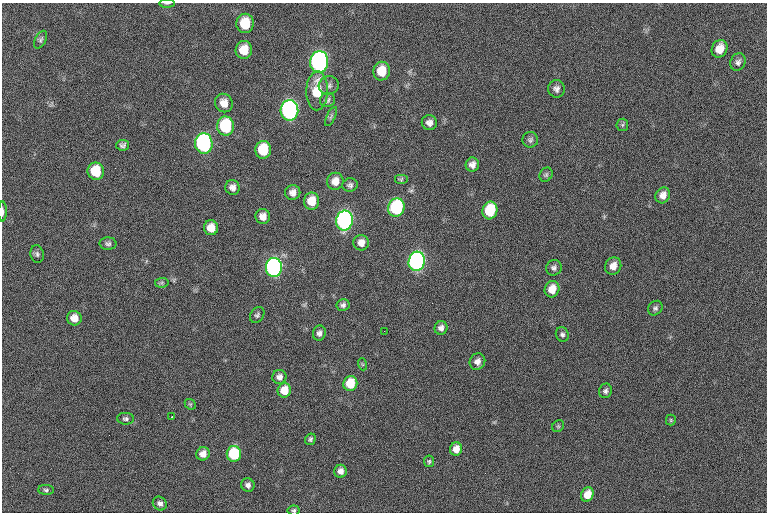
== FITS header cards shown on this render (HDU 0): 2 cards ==
NAXIS1  =                 765  / length of data axis 1
NAXIS2  =                 510  / length of data axis 2

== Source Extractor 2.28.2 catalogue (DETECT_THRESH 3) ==
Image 765 x 510 px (HDU 0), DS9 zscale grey, 1 PNG px = 1 image px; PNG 769 x 514 px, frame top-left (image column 1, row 510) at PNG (2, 3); each listed source drawn as its Kron ellipse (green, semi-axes under 4 px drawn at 4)
Background 69.7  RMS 14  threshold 43.2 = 3 sigma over >= 5 px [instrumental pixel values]
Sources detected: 77; all 77 listed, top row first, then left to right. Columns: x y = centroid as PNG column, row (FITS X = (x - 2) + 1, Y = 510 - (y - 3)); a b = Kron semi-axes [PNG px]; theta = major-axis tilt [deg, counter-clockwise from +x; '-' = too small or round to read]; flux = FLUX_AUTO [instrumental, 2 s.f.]
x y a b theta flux
167 3 8 3 1 1600
245 23 10 8 88 26000
41 40 9 5 64 2200
719 49 9 7 61 13000
244 50 9 8 - 16000
319 62 11 9 84 360000
738 62 9 7 66 3600
382 71 9 8 - 18000
329 85 10 9 - 4100
556 89 9 8 - 4300
317 91 19 11 88 27000
327 100 7 7 - 2600
224 103 9 8 - 9900
289 110 10 9 - 330000
331 117 10 4 64 2500
429 123 7 7 - 4600
622 125 6 5 - 1700
225 126 9 8 - 64000
530 140 8 8 - 2800
204 143 10 8 -85 240000
123 145 6 5 - 2700
263 150 9 8 - 39000
472 165 7 6 - 5400
96 171 9 8 - 32000
546 175 7 6 - 2100
401 179 7 5 0 1500
335 181 8 8 - 9100
350 185 7 7 - 2800
232 187 7 7 - 4900
293 192 8 7 - 5700
663 195 8 7 - 6600
312 201 8 7 - 16000
396 207 9 8 - 110000
490 210 9 7 72 46000
2 212 10 3 89 2700
263 216 7 7 - 7600
345 221 10 8 82 360000
211 228 7 7 - 12000
361 243 8 7 - 7300
108 244 8 6 -3 2600
37 254 9 6 -80 2700
417 261 10 8 77 420000
613 266 9 8 - 9400
274 267 9 8 - 360000
554 268 8 7 - 3300
162 283 7 5 7 1600
552 289 8 7 - 15000
343 305 6 6 - 2700
655 308 8 6 46 2600
257 315 8 6 54 2200
74 318 7 7 - 9300
441 328 7 6 - 4500
384 331 2 2 - 5400
319 333 7 6 - 3600
562 335 7 6 - 2700
477 361 8 7 - 5900
362 364 6 4 -71 1200
279 377 7 7 - 4600
350 383 7 7 - 27000
284 390 7 6 - 16000
605 391 7 6 - 2900
190 404 6 4 -42 1500
172 417 2 2 - 690
126 419 8 6 -1 2500
671 420 5 5 - 1300
558 426 6 5 - 1500
310 439 6 5 - 2000
456 449 7 6 - 9900
203 454 7 6 - 7000
234 454 8 7 - 60000
429 461 6 5 - 1600
340 471 6 6 - 6200
248 485 7 6 - 3800
46 490 8 5 -1 2000
587 495 7 6 - 15000
160 503 7 6 - 3800
294 510 6 5 - 1900
At the frame edge (FLAGS 8, measured only in part): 3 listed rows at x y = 167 3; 2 212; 294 510